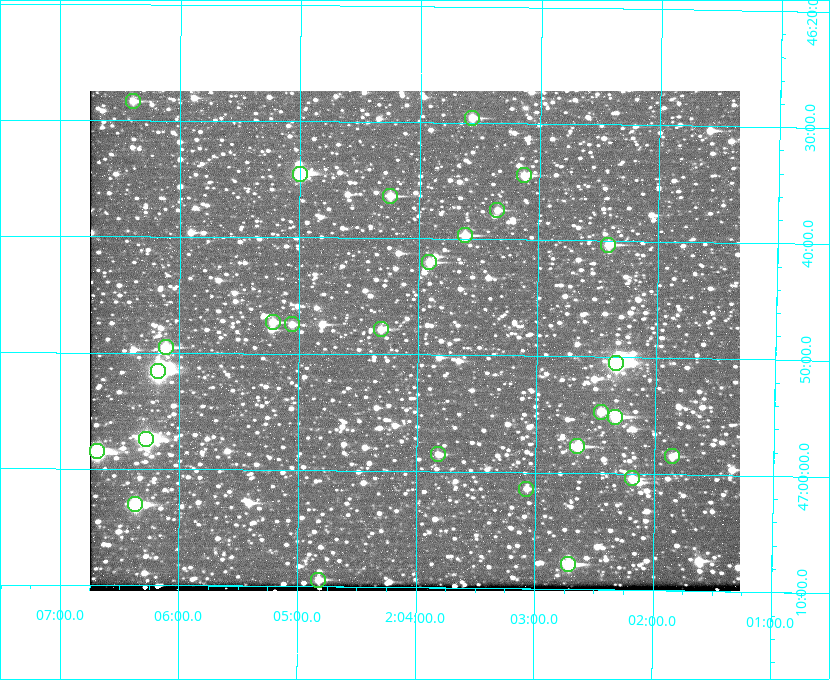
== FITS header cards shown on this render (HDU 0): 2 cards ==
NAXIS1  =                  650 / Width of table row in bytes
NAXIS2  =                  500 / Number of rows in table

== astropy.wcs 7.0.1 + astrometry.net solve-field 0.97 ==
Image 650 x 500 px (HDU 0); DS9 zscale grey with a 90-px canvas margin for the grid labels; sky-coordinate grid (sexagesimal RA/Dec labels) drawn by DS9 from the SOLVED WCS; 27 Tycho-2 reference stars matched to detected sources circled (green)
Header WCS: none
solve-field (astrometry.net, Tycho-2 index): SOLVED blind (the file carries no WCS)
Solved WCS: RA---TAN-SIP/DEC--TAN-SIP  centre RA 02:04:02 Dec +46:49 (31.01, +46.81 deg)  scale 5.16 arcsec/px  FOV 55.9' x 43.0'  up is +179 deg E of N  parity flipped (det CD > 0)
(file carries no celestial WCS; the grid is the blind solution)
Tycho-2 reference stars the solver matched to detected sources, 27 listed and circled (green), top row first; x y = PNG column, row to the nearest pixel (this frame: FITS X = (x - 90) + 1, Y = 500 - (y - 91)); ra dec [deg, ICRS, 3 dp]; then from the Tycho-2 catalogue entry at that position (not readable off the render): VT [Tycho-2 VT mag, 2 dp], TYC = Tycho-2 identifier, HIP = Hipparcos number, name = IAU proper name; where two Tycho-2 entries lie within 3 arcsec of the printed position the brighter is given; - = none
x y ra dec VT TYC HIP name
133 101 31.598 +46.472 10.81 3281-451-1 - -
472 118 30.892 +46.493 10.70 3280-490-1 - -
300 174 31.250 +46.575 8.43 3281-919-1 - -
524 175 30.782 +46.574 10.16 3280-645-1 - -
390 196 31.061 +46.606 9.99 3281-582-1 - -
497 210 30.837 +46.625 10.69 3280-1254-1 - -
465 235 30.904 +46.661 9.60 3280-781-1 - -
608 245 30.604 +46.672 9.47 3280-908-1 - -
429 262 30.978 +46.700 9.85 3281-909-1 - -
273 322 31.305 +46.788 10.64 3281-663-1 - -
292 324 31.264 +46.791 10.76 3281-86-1 - -
381 329 31.078 +46.798 10.61 3281-114-1 - -
166 347 31.529 +46.825 9.32 3281-34-1 - -
616 363 30.583 +46.843 7.07 3280-746-1 9508 -
158 371 31.543 +46.860 7.50 3281-160-1 9805 -
601 412 30.615 +46.912 10.08 3284-203-1 - -
615 417 30.584 +46.919 9.47 3284-629-1 - -
146 439 31.569 +46.957 8.53 3285-177-1 9816 -
577 446 30.663 +46.962 9.31 3284-347-1 - -
97 451 31.671 +46.975 8.89 3285-43-1 - -
438 454 30.956 +46.975 11.27 3285-185-1 - -
672 456 30.464 +46.975 10.61 3284-511-1 - -
632 478 30.548 +47.007 10.42 3284-727-1 - -
526 489 30.769 +47.024 11.20 3284-681-1 - -
135 504 31.591 +47.051 8.70 3285-1195-1 - -
568 564 30.679 +47.131 10.02 3284-307-1 - -
318 580 31.205 +47.157 10.28 3285-879-1 - -